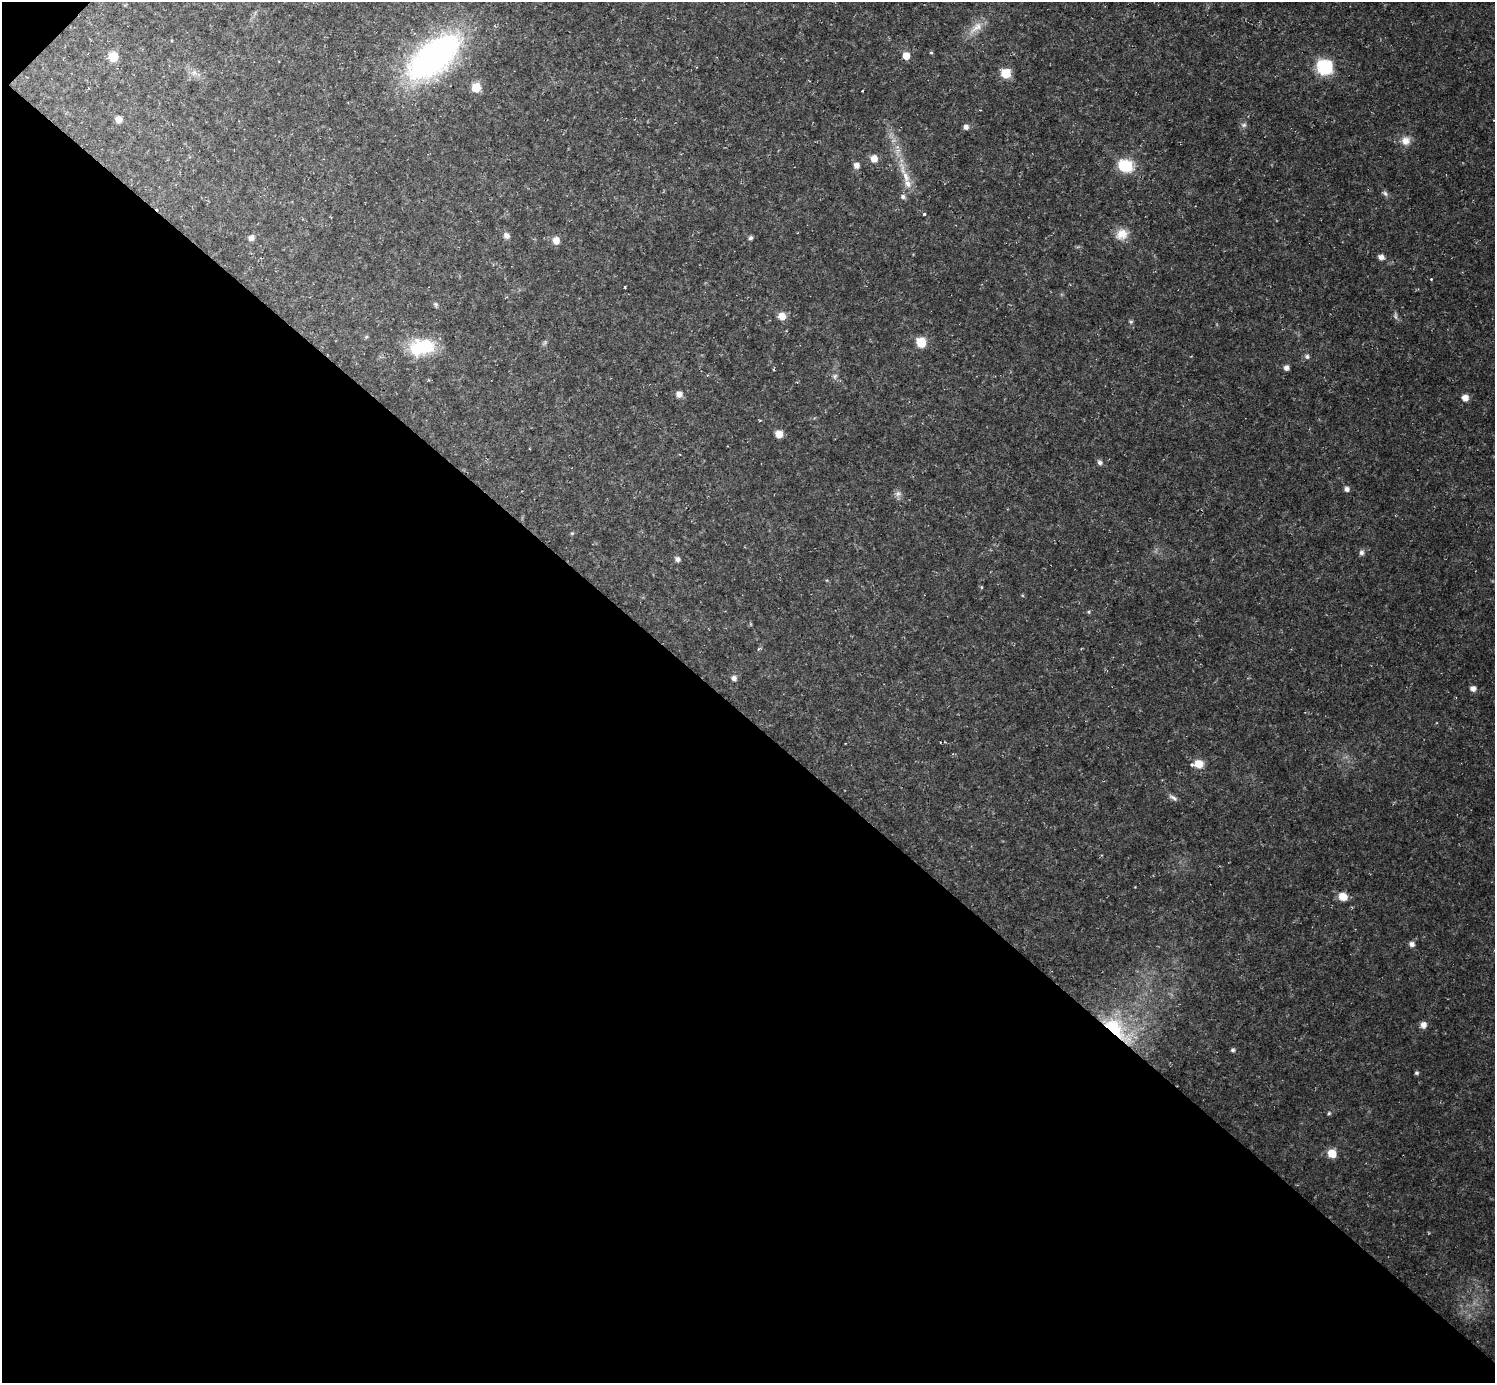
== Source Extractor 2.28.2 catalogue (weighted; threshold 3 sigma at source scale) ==
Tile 9 of 4 x 4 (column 1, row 3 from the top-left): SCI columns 1-1493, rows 1535-2915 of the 5971 x 5973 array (HDU 1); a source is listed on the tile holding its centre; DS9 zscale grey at full resolution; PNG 1497 x 1385 px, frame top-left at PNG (2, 2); no overlay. Shown black and unused: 48% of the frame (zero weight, under 2 of 3 exposures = <1% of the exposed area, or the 3 px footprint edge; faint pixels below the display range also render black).
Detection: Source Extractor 2.28.2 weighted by HDU 2 'WHT'; one run over the whole footprint, this tile lists its part. Background 0.0316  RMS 0.0069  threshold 0.031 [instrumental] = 3 sigma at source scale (4.5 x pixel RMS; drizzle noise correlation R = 1.50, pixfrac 1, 0.05/0.05 arcsec/px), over >= 5 px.
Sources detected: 65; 2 too faint to see at this stretch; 2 inside a brighter object's white glare — not listed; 2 inside a brighter listed object's ellipse — not listed separately; the other 59 listed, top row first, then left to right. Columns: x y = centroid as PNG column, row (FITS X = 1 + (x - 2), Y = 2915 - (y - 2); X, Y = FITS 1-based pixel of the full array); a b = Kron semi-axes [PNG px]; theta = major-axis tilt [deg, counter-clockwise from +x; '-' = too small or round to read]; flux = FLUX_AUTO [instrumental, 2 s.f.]
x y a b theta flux
976 28 26 11 40 11
931 53 5 4 - 0.98
434 56 64 31 43 220
906 56 6 5 - 11
113 57 7 7 - 19
1325 67 9 9 - 75
194 73 11 9 -14 4.4
1006 73 7 7 - 22
476 87 7 7 - 17
119 119 6 6 - 5.1
1244 125 8 7 - 2.1
966 127 6 6 - 3.3
1406 140 12 12 - 7.5
874 158 7 7 - 7.1
856 165 7 7 - 4.1
1127 166 8 7 - 58
906 176 50 9 -68 20
1385 193 9 6 -38 2.1
903 197 7 6 - 2.4
1122 234 17 14 31 10
506 236 7 6 - 3.7
251 238 7 7 - 3.4
751 238 6 5 - 1.6
556 240 8 7 - 6.2
1381 257 8 6 -12 3.3
1431 279 3 3 - 0.95
625 287 3 2 - 0.73
436 304 7 5 -66 1.3
782 316 7 7 - 9.1
1131 322 6 5 - 1.2
366 337 6 4 46 0.98
921 342 6 6 - 26
422 347 28 17 10 39
1307 356 6 5 - 2.3
1286 368 5 5 - 3.7
835 376 8 8 - 2.7
679 394 7 6 - 4.7
1465 398 6 6 - 6.4
760 421 4 3 - 0.96
779 434 6 6 - 8.8
1100 462 6 5 - 2.7
1347 489 6 6 - 2.9
898 494 10 9 - 3.1
572 533 5 5 - 0.95
1361 553 7 6 - 2.5
677 559 7 6 - 2.5
1089 612 6 4 21 0.98
734 678 6 5 - 3.5
1473 688 6 6 - 3.8
1198 764 10 8 -3 9.9
1173 798 13 5 -32 2.7
1343 897 7 6 - 14
1412 944 7 6 - 2.9
1423 1025 6 6 - 4.9
1117 1029 52 20 -42 51
1233 1050 5 5 - 1.5
1416 1073 5 5 - 1.3
1329 1113 5 5 - 1.1
1332 1153 7 6 - 15
Overlapping masked pixels (flux is a lower limit): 1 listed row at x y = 1117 1029